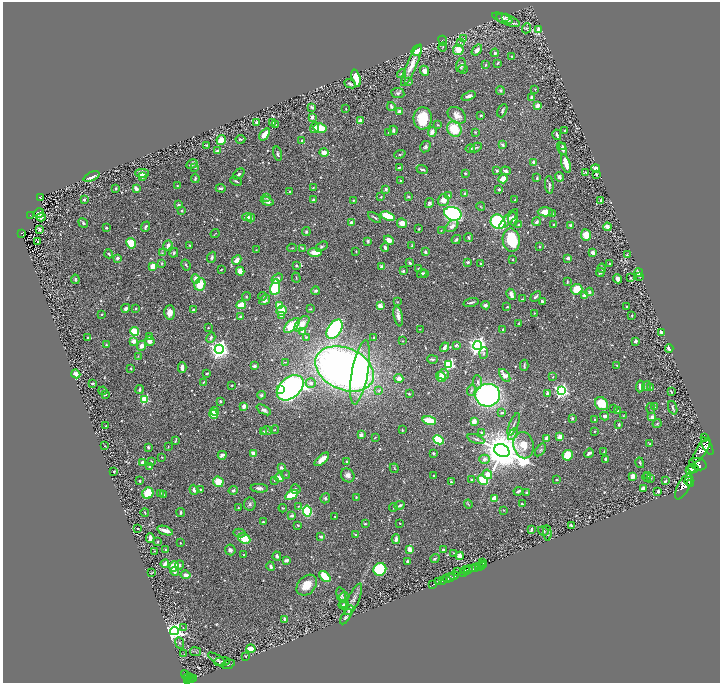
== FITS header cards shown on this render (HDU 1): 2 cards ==
NAXIS1  =                 1435
NAXIS2  =                 1362

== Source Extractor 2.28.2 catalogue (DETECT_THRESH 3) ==
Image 1435 x 1362 px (HDU 1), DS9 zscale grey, zoomed out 1/2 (1 PNG px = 2 x 2 image px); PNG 722 x 685 px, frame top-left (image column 2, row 1362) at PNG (3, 2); each listed source drawn as its Kron ellipse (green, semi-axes under 4 px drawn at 4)
Background 0.579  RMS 0.027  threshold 0.0814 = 3 sigma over >= 5 px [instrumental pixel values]
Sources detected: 732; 56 cannot appear on this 1/2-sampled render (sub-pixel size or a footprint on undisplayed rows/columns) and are neither listed nor drawn; of the other 676, the 500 brightest by FLUX_AUTO listed and drawn (176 fainter detections omitted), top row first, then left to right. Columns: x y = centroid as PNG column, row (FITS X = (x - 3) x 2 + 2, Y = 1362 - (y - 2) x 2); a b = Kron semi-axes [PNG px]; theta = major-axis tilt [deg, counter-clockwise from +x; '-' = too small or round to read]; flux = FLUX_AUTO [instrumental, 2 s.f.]
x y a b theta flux
506 17 4 3 - 5.3
502 18 11 4 -20 14
508 20 12 5 -21 29
527 28 5 3 - 4.7
539 30 3 2 - 140
464 39 3 2 - 3.4
443 41 5 2 - 4.6
460 42 4 2 - 4.8
443 47 4 2 - 4.4
458 50 5 5 - 71
477 50 6 4 53 25
417 51 6 5 - 120
495 53 4 4 - 10
511 56 3 2 - 3.7
497 63 4 3 - 7.3
411 65 23 5 66 75
461 65 7 5 75 19
485 65 3 3 - 5.4
463 69 4 3 - 5.4
424 71 5 4 - 32
402 74 5 3 - 12
356 78 9 3 -73 99
409 82 4 3 - 7.9
350 84 6 2 -24 11
535 89 4 2 - 3.8
500 91 4 3 - 8.1
398 93 6 5 - 13
469 96 7 3 18 18
532 98 3 3 - 30
391 106 4 3 - 13
537 106 4 3 - 28
312 107 3 2 - 8
346 109 2 2 - 4.2
399 111 3 2 - 28
502 111 7 4 64 11
457 115 10 7 -38 47
481 115 2 2 - 7.2
312 117 3 3 - 26
423 118 11 9 87 140
361 121 3 3 - 56
272 122 2 2 - 42
256 123 4 3 - 11
276 124 4 2 - 3.9
438 125 3 3 - 4.3
315 128 5 4 - 13
320 128 6 5 - 100
454 129 8 7 - 140
393 130 4 3 - 12
565 130 3 3 - 5.9
388 132 3 2 - 3.7
432 132 5 4 - 30
475 132 3 2 - 3.3
264 134 7 3 54 48
557 135 5 2 - 13
240 139 5 3 - 6.7
221 140 5 4 - 66
302 141 3 3 - 11
207 145 2 2 - 5.3
502 145 4 3 - 13
563 146 4 3 - 7.7
425 147 6 5 - 12
476 147 6 3 27 6.1
470 148 5 3 - 12
562 149 7 3 -60 13
218 151 4 3 - 29
324 152 5 4 - 36
278 154 7 3 -77 9.7
400 154 6 3 22 7.3
534 162 4 3 - 28
566 163 10 3 -74 65
192 164 6 4 29 14
195 167 4 3 - 4.7
399 168 3 2 - 6
596 169 4 3 - 37
422 170 6 3 -20 12
497 171 3 3 - 8.8
506 171 5 3 - 16
586 172 3 3 - 3.8
142 173 7 4 0 20
465 173 3 2 - 5
239 174 7 3 40 8.9
596 174 4 2 - 7.1
142 176 3 3 - 27
91 177 9 3 24 31
559 177 4 3 - 27
195 178 4 3 - 8.7
537 178 3 2 - 7.1
503 179 4 4 - 75
401 180 2 2 - 9
236 181 6 2 -27 8.1
177 185 2 2 - 6.3
549 185 9 3 -86 11
313 187 3 2 - 4.2
116 188 3 2 - 9
136 188 4 2 - 29
221 188 5 3 - 12
386 189 3 3 - 14
499 189 4 3 - 5.6
289 192 2 2 - 6
465 194 2 2 - 52
449 195 4 3 - 9.2
40 197 3 3 - 32
267 197 3 3 - 5
381 197 3 2 - 4.5
408 197 3 3 - 7.7
515 199 4 3 - 3.6
84 200 2 2 - 16
314 200 3 2 - 21
354 200 4 3 - 4.8
443 200 6 5 - 40
601 200 3 2 - 9.1
267 201 6 4 -20 24
429 203 5 4 - 10
178 205 3 2 - 17
481 207 4 3 - 3.9
182 210 2 2 - 8.3
545 212 7 4 1 59
39 213 5 4 - 35
453 214 9 6 -19 1000
552 214 2 2 - 6
31 215 3 2 - 28
388 216 7 4 -21 180
41 217 4 2 - 13
247 217 5 3 - 23
375 217 7 2 -35 7.8
251 218 4 3 - 6.9
509 219 13 4 46 18
513 219 7 5 89 39
351 222 3 3 - 25
498 222 8 7 - 430
537 222 4 3 - 12
83 223 5 3 - 9.7
402 223 5 4 - 44
518 225 3 3 - 5
554 225 3 2 - 4.8
570 225 3 3 - 8.1
452 226 7 5 43 26
146 227 5 2 - 14
607 227 4 3 - 49
106 228 2 2 - 8.9
40 229 3 2 - 6.6
419 229 3 3 - 4.7
441 230 3 3 - 4.1
306 232 4 4 - 9.5
22 233 2 2 - 32
215 234 4 1 - 3.3
586 235 6 5 - 66
469 238 4 2 - 7.5
456 239 5 3 - 9.7
389 240 5 4 - 36
511 240 11 8 -82 230
37 241 4 2 - 5.3
368 241 3 3 - 8.1
131 243 5 4 - 140
168 245 5 4 - 23
190 245 4 3 - 5.5
322 246 6 3 33 9.2
412 246 3 3 - 6.1
385 247 4 3 - 11
540 247 2 2 - 5
292 248 4 2 - 3.4
302 248 4 4 - 6.4
256 250 2 2 - 3.4
356 251 3 2 - 3.5
315 252 7 4 -3 69
425 252 3 3 - 12
162 253 4 4 - 7
174 253 5 3 - 8.3
593 253 4 3 - 46
109 254 4 2 - 8.5
627 255 3 2 - 6.9
212 257 6 4 67 11
118 258 4 3 - 13
568 258 4 2 - 16
237 260 5 3 - 45
512 260 2 2 - 3.3
468 262 3 2 - 14
162 263 4 3 - 4.1
410 263 3 2 - 14
480 264 3 2 - 5.8
610 264 2 2 - 5.5
186 265 6 3 -60 6.2
296 265 3 3 - 4.6
153 266 4 3 - 78
382 267 4 3 - 19
602 268 4 2 - 9
418 269 2 2 - 3.3
221 270 4 2 - 4.2
240 271 4 4 - 45
403 271 3 3 - 12
600 272 4 3 - 12
422 273 5 3 - 10
638 273 4 3 - 25
424 274 4 3 - 8.6
640 276 2 2 - 3.9
277 278 6 4 36 20
296 278 5 2 - 3.8
631 278 3 3 - 4.6
75 279 4 3 - 6.5
196 279 4 4 - 35
618 279 5 3 - 23
567 282 4 2 - 5.3
200 284 6 5 - 110
275 287 8 5 81 320
577 289 6 5 - 120
315 291 4 4 - 11
589 292 4 3 - 14
511 294 6 3 -62 31
585 295 4 3 - 43
246 296 4 3 - 5.7
263 296 4 2 - 4.1
536 297 6 3 42 9.6
523 299 2 2 - 3.5
265 300 6 4 34 22
542 301 3 2 - 8.1
397 302 3 3 - 3.4
471 302 7 2 16 11
241 305 4 3 - 130
486 305 4 4 - 20
279 306 3 3 - 66
380 306 4 3 - 39
627 306 2 2 - 6.5
507 307 3 2 - 6
126 308 4 3 - 19
135 309 2 2 - 6.7
310 309 4 3 - 4.6
194 310 3 2 - 5.2
281 311 5 4 - 55
170 312 7 5 87 39
534 313 2 2 - 4.6
102 314 2 2 - 12
240 316 3 3 - 7.8
281 316 4 3 - 9
398 316 10 4 -79 28
632 316 3 2 - 4.3
518 323 4 3 - 4
302 324 9 5 47 51
292 325 9 5 42 140
208 327 2 2 - 4.3
334 329 11 6 56 800
420 329 2 1 - 3.6
503 329 2 2 - 7
134 331 4 4 - 110
303 331 3 3 - 42
661 332 4 2 - 14
150 337 3 3 - 18
306 337 4 3 - 5.9
88 338 3 2 - 9.9
211 338 5 4 - 11
374 338 2 2 - 9.3
133 341 4 4 - 33
150 341 5 5 - 30
402 341 3 3 - 3.7
635 341 3 3 - 10
106 345 4 3 - 6.3
456 345 4 3 - 9.8
478 345 4 4 - 3000
141 346 5 4 - 27
444 347 5 3 - 15
669 348 4 2 - 35
219 349 4 4 - 3000
484 353 6 3 86 6.9
138 356 3 2 - 3.6
432 359 5 2 - 8.8
285 362 4 3 - 5.1
449 364 3 3 - 530
524 365 5 2 - 6.3
616 365 3 2 - 4
254 366 2 2 - 30
182 367 5 3 - 33
131 368 2 2 - 5.1
345 369 30 21 -24 3600
360 372 32 8 80 410
207 373 3 2 - 5.9
76 374 5 4 - 23
443 374 5 5 - 34
505 375 7 4 -53 44
441 377 5 4 - 43
553 377 2 2 - 4.1
399 378 4 3 - 34
203 382 3 2 - 3.4
478 382 7 4 -82 14
92 383 3 2 - 6.8
311 383 5 4 - 18
232 385 2 2 - 4.1
640 386 6 3 83 22
646 386 5 3 - 13
650 387 3 3 - 6.1
290 388 15 10 40 2300
280 389 3 3 - 83
139 390 4 3 - 8.6
471 390 5 3 - 8.4
561 390 4 4 - 1400
103 391 4 3 - 5.3
378 391 4 3 - 5.3
671 392 3 2 - 4.8
547 393 3 3 - 13
105 394 3 3 - 11
409 394 2 2 - 6.2
261 395 4 3 - 12
488 395 12 11 - 1300
145 399 3 3 - 320
220 401 2 2 - 9.3
601 404 7 6 - 120
244 406 4 3 - 24
654 407 3 2 - 5
651 408 5 2 - 5
673 408 7 2 -70 8.5
614 409 4 3 - 4
264 410 8 4 -29 17
215 411 4 3 - 68
617 411 4 3 - 5.9
502 412 4 3 - 7.3
214 414 5 3 - 110
605 416 4 4 - 17
623 416 3 3 - 3.2
652 417 4 4 - 18
572 418 3 3 - 8.5
595 419 3 2 - 5
429 421 7 3 -15 130
474 421 3 3 - 68
514 424 12 2 67 13
619 424 3 3 - 9.3
657 424 5 3 - 5.8
106 426 2 2 - 4.5
274 430 5 2 - 4.5
402 430 2 2 - 3.8
267 431 6 3 4 6.6
595 431 2 2 - 4.4
264 432 4 3 - 6.5
481 432 3 3 - 6.2
513 434 6 4 57 12
361 435 4 3 - 18
375 437 3 2 - 3.9
560 437 3 3 - 60
705 437 2 1 - 7.4
546 438 4 3 - 26
476 439 9 3 -22 9.2
439 440 6 4 -28 240
175 441 4 2 - 6.4
650 444 2 2 - 5.4
524 445 13 10 -79 74
105 446 2 2 - 3.5
707 446 9 4 -60 2500
148 447 3 3 - 8.4
168 447 3 2 - 3.5
540 450 7 3 54 7.3
701 450 14 5 57 4200
502 451 8 6 -26 24000
604 451 3 2 - 3.7
253 453 3 2 - 36
433 453 3 3 - 4.7
589 453 5 3 - 15
222 455 4 3 - 16
568 455 5 5 - 140
162 457 3 2 - 3.3
322 459 9 3 42 52
484 459 5 4 - 22
605 459 3 3 - 7
151 461 3 2 - 4.4
347 461 2 2 - 5.1
142 462 3 2 - 17
640 463 5 3 - 6.5
698 464 9 6 -19 2300
150 466 4 3 - 10
281 468 4 3 - 16
394 468 5 3 - 4.4
693 468 5 4 - 2000
691 470 5 2 - 1200
114 471 2 2 - 7.4
487 474 5 4 - 67
286 475 4 2 - 3.4
348 475 7 6 - 22
434 475 2 2 - 5.1
633 476 2 2 - 120
647 476 3 3 - 6.4
279 478 5 3 - 37
647 478 4 4 - 9.8
650 478 3 3 - 4.8
274 480 3 2 - 3.6
472 480 3 3 - 8.2
483 480 6 4 -42 140
557 480 2 2 - 6.4
139 481 2 2 - 6.1
666 481 4 3 - 7.1
689 481 4 2 - 240
218 482 5 5 - 81
451 482 3 3 - 7.6
690 484 3 3 - 670
684 486 15 6 62 4200
259 488 9 4 -3 19
643 488 4 3 - 27
296 489 5 5 - 11
194 490 5 3 - 15
201 490 3 2 - 10
233 490 5 4 - 7.9
518 491 5 2 - 11
658 491 3 3 - 12
148 493 6 5 - 140
160 493 3 2 - 4.4
526 493 3 2 - 9.8
163 495 3 2 - 5.5
292 495 7 4 30 150
356 497 3 2 - 4.6
325 498 5 4 - 9.4
494 498 4 3 - 85
250 504 6 6 - 14
468 504 4 2 - 4.2
522 504 3 2 - 10
400 505 5 3 - 14
298 506 4 3 - 4.8
238 507 2 2 - 3.9
283 508 4 2 - 5.6
393 508 4 3 - 6.3
504 510 3 2 - 3.3
307 511 5 4 - 220
181 512 4 2 - 9.1
145 513 4 2 - 4.9
292 516 4 2 - 17
335 516 2 2 - 3.6
263 522 3 2 - 7.8
399 523 2 2 - 4.3
365 524 3 2 - 5.7
298 525 3 2 - 5.3
571 525 3 2 - 7.6
138 528 2 2 - 4.3
531 529 3 2 - 6.7
165 531 8 3 -19 37
543 531 5 4 - 13
240 533 6 4 -10 10
547 533 8 3 -86 9.8
356 535 4 3 - 6
321 537 4 2 - 14
150 538 5 3 - 32
244 539 6 5 - 94
396 539 5 3 - 21
157 542 4 2 - 4
180 543 2 2 - 3.8
409 549 4 3 - 39
165 550 4 3 - 6.3
230 550 5 5 - 13
443 550 3 2 - 9.1
155 551 4 2 - 3.3
454 553 4 3 - 5.5
244 555 3 2 - 3.8
277 556 4 3 - 10
459 556 4 4 - 46
435 558 5 3 - 6.6
286 560 4 3 - 15
407 561 3 3 - 9.8
483 563 2 1 - 12
165 564 4 3 - 22
180 565 4 3 - 9.3
482 565 4 1 - 150
484 565 2 1 - 18
174 566 5 4 - 79
271 566 5 3 - 11
480 566 3 2 - 420
476 568 4 2 - 150
380 569 6 6 - 430
468 569 4 2 - 290
472 569 3 2 - 230
466 570 4 2 - 280
175 572 4 3 - 23
458 572 2 2 - 87
463 572 4 1 - 160
151 573 4 3 - 3.7
186 575 5 3 - 29
325 576 7 3 -44 130
454 576 5 4 - 21
448 578 6 3 19 2000
450 578 2 1 - 470
443 581 3 2 - 61
439 582 4 2 - 560
433 584 3 2 - 140
307 585 12 8 47 85
341 595 8 4 -76 12
344 596 5 3 - 8
354 599 17 5 66 30
345 603 4 2 - 6.6
343 605 4 2 - 8.4
349 610 5 4 - 9.8
346 617 8 4 59 12
285 619 3 2 - 20
183 628 4 2 - 5.7
174 631 4 4 - 2500
180 643 6 3 -65 7.2
251 649 4 3 - 58
195 652 5 2 - 4.7
184 654 2 1 - 3.4
245 656 2 2 - 6
217 659 10 4 -33 12
222 662 8 4 3 13
228 664 7 3 20 7
186 675 6 2 -38 130
188 677 4 2 - 130
190 678 3 1 - 41
194 678 3 2 - 94
192 679 2 2 - 100
187 680 3 2 - 350
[176 fainter detections neither listed nor drawn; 56 sub-pixel or undisplayed-footprint detections neither listed nor drawn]